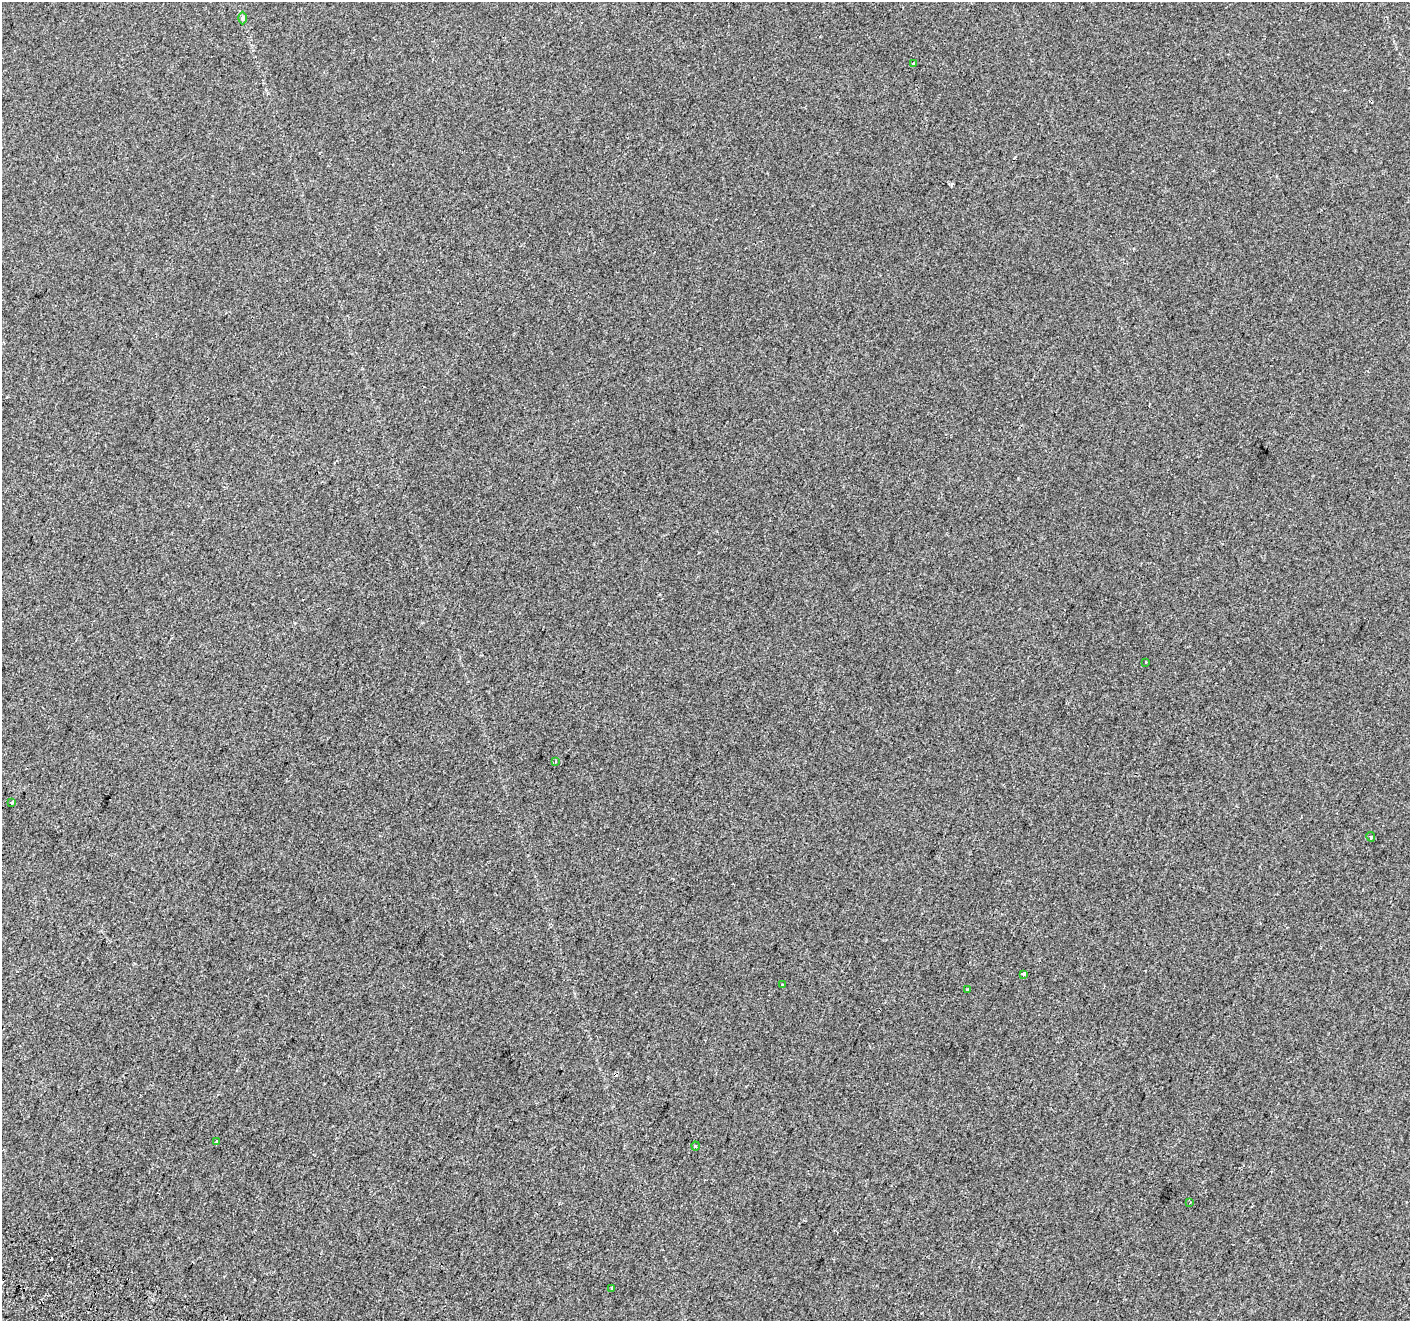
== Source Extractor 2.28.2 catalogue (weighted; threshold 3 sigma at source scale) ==
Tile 7 of 4 x 4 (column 3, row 2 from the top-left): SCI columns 2834-4241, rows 2886-4204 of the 5675 x 5835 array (HDU 1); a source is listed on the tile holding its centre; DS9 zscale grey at full resolution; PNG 1412 x 1323 px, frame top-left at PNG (2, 2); each listed source drawn as its Kron ellipse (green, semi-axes under 4 px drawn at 4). Shown black and unused: <1% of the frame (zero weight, under 2 of 3 exposures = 2% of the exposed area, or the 3 px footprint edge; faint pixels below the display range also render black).
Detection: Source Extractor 2.28.2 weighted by HDU 2 'WHT'; one run over the whole footprint, this tile lists its part. Background 0.00739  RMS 0.0069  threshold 0.0312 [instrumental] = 3 sigma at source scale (4.5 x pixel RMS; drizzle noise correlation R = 1.50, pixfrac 1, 0.0396/0.0396 arcsec/px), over >= 5 px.
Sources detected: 15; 2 cosmic-ray / hot-pixel residue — neither listed nor drawn; the other 13 listed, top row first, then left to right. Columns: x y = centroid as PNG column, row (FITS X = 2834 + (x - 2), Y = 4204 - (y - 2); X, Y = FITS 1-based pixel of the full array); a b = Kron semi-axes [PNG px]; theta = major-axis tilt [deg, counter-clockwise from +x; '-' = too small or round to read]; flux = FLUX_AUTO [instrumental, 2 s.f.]
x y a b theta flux
243 18 6 4 -89 1.1
914 64 4 3 - 0.79
1146 662 3 3 - 1.8
555 761 4 4 - 0.74
12 802 3 3 - 1.1
1371 837 5 4 - 1.5
1023 974 4 3 - 5.6
782 985 3 3 - 1.3
968 990 3 3 - 1.2
217 1142 3 3 - 7
696 1146 4 3 - 0.71
1190 1202 3 3 - 0.69
612 1288 3 3 - 1.4